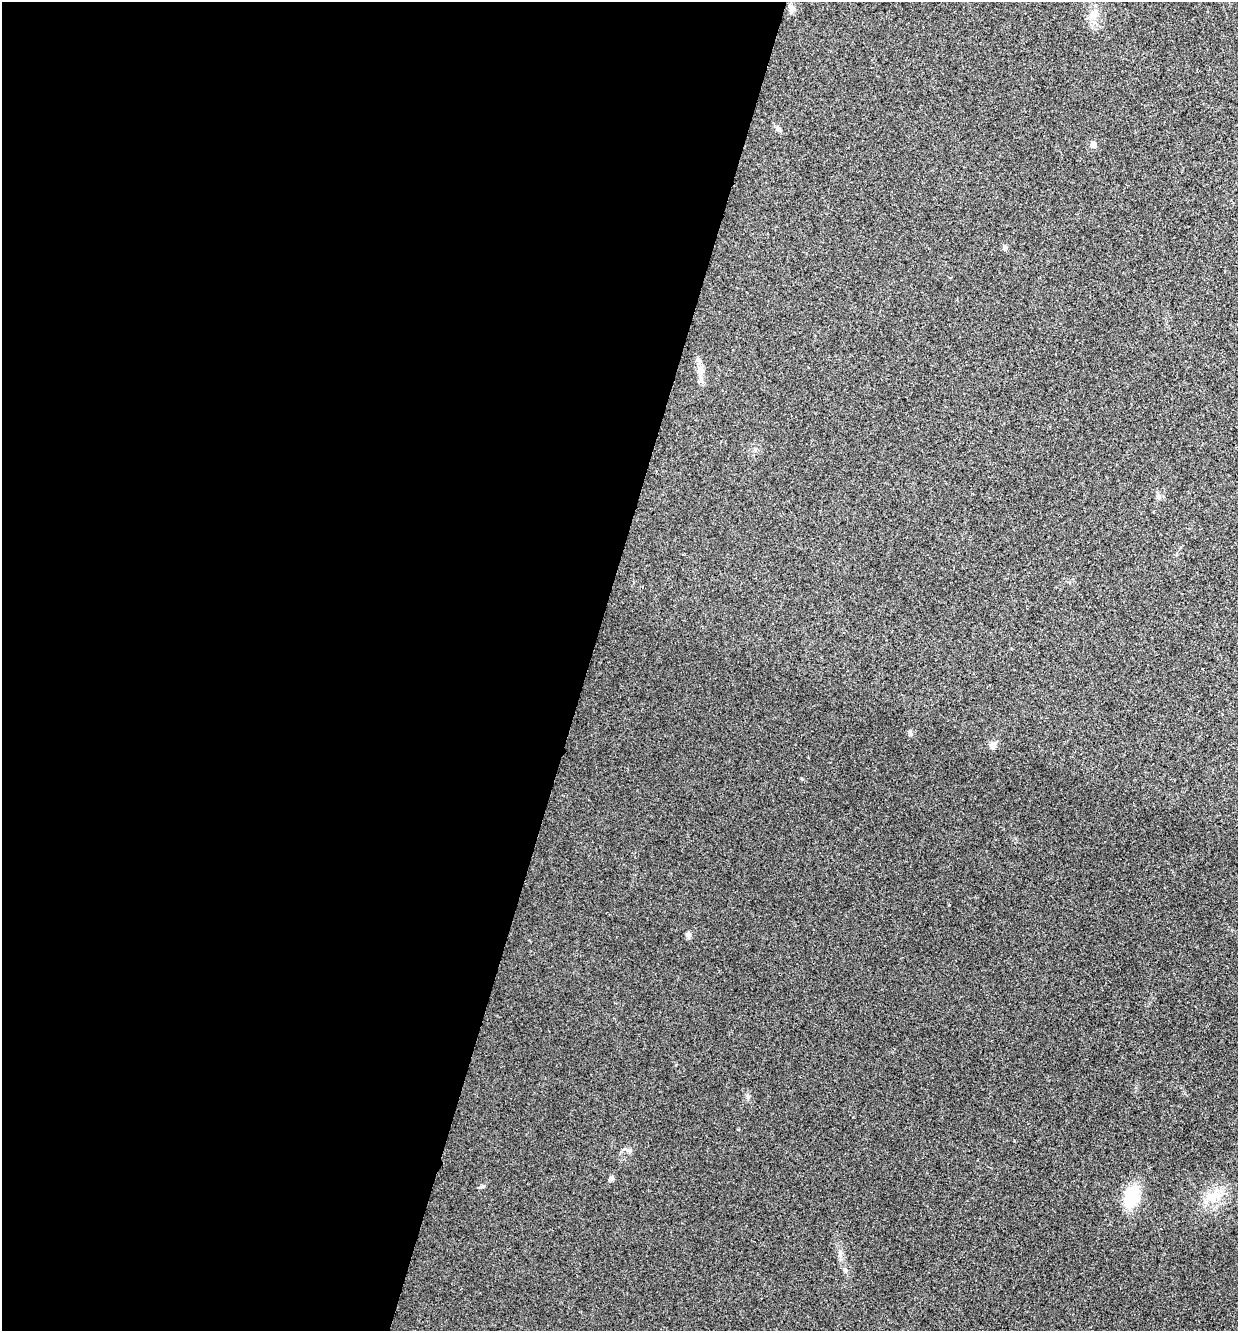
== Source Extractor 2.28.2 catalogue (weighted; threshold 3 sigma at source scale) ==
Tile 5 of 4 x 4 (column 1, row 2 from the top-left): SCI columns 135-1370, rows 2666-3994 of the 5343 x 5332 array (HDU 1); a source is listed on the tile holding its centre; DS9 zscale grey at full resolution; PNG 1240 x 1333 px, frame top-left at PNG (2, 2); no overlay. Shown black and unused: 47% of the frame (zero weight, under 3 of 4 exposures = <1% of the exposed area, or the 3 px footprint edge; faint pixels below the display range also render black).
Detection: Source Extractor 2.28.2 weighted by HDU 2 'WHT'; one run over the whole footprint, this tile lists its part. Background 0.0283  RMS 0.0061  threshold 0.0274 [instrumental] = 3 sigma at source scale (4.5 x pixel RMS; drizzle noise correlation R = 1.50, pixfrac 1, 0.05/0.05 arcsec/px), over >= 5 px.
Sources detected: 12; all 12 listed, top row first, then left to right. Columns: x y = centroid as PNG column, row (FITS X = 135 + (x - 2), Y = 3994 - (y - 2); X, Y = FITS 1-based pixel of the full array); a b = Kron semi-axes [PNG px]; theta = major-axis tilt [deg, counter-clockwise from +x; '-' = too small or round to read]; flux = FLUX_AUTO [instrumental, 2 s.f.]
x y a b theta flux
792 9 9 8 - 2.5
1093 14 13 10 65 5.2
778 129 8 5 -73 1.5
1093 144 5 5 - 4.3
1004 248 8 4 -82 1.1
699 370 7 5 88 2.1
1159 497 8 6 0 1.5
993 745 8 8 - 3.1
612 1178 6 6 - 1.6
1215 1196 18 14 35 11
1131 1197 21 13 75 25
840 1254 7 5 61 1.6
Unlisted compact peaks at least as high as the median listed source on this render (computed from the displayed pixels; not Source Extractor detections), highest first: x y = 483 1186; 911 734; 687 935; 748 1097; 802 779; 846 1270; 738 1129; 676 1065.